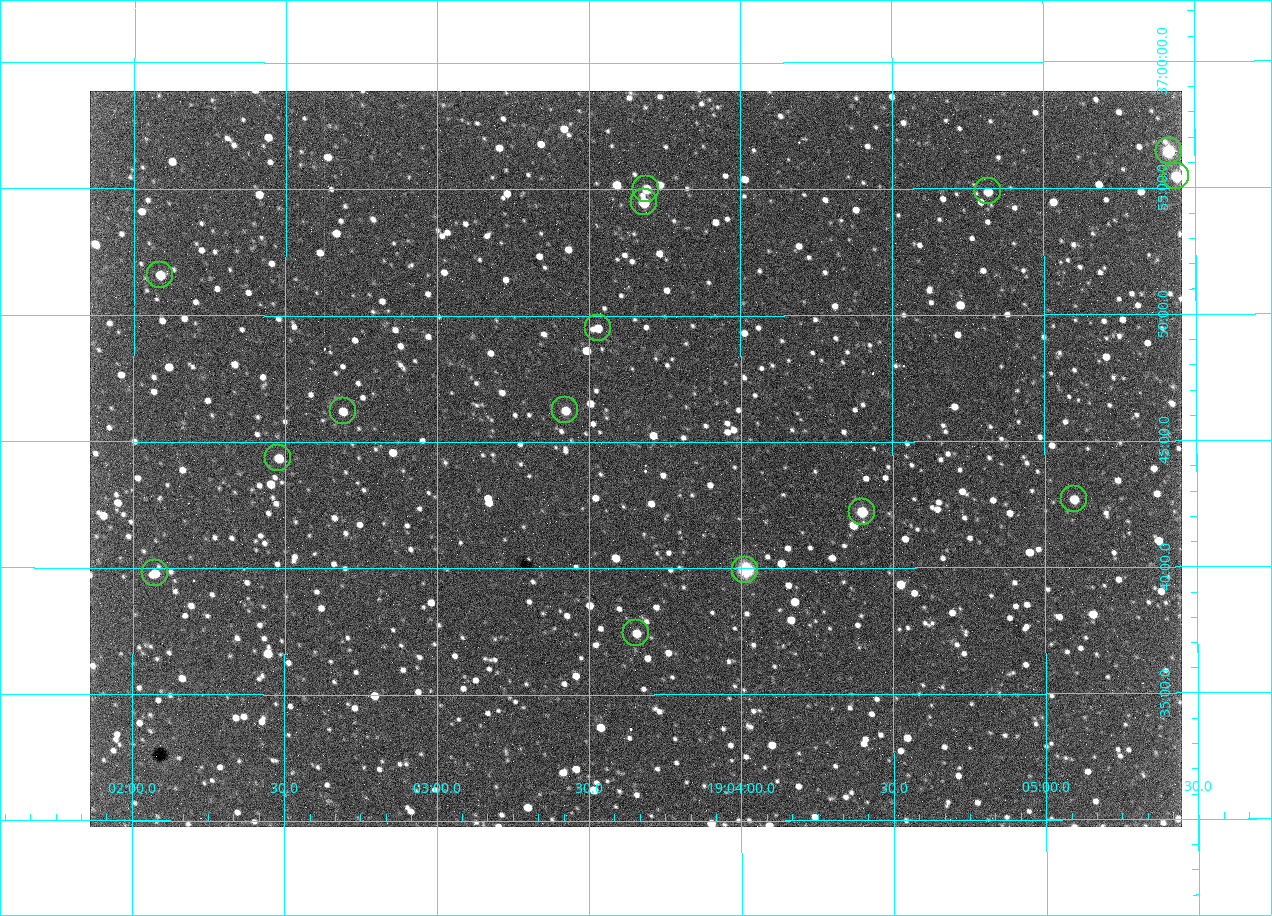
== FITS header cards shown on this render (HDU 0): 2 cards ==
NAXIS1  =                 1092 /fastest changing axis
NAXIS2  =                  736 /next to fastest changing axis

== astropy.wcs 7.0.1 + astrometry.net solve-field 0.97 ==
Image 1092 x 736 px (HDU 0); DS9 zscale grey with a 90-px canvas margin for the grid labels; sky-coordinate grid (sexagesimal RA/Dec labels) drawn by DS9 from the SOLVED WCS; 15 Tycho-2 reference stars matched to detected sources circled (green)
Header WCS: none
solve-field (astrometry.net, Tycho-2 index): SOLVED blind (the file carries no WCS)
Solved WCS: RA---TAN-SIP/DEC--TAN-SIP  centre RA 19:03:39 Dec +36:44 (285.91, +36.74 deg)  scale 2.37 arcsec/px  FOV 43.2' x 29.1'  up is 0 deg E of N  parity flipped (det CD > 0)
(file carries no celestial WCS; the grid is the blind solution)
Tycho-2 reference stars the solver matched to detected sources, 15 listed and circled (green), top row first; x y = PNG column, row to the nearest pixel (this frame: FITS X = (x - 90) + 1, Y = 736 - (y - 91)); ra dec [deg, ICRS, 3 dp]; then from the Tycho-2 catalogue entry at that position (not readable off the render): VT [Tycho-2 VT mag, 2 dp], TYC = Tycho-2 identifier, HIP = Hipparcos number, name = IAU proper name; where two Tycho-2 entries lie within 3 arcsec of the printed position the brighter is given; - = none
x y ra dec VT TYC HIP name
1169 151 286.353 +36.941 8.32 2652-644-1 93748 -
1176 176 286.360 +36.924 9.83 2652-14-1 - -
646 189 285.922 +36.917 10.48 2652-1249-1 - -
988 191 286.204 +36.915 10.94 2652-350-1 - -
644 202 285.920 +36.908 9.57 2652-218-1 - -
160 275 285.522 +36.860 10.88 2651-1921-1 - -
598 328 285.882 +36.825 10.95 2652-329-1 - -
565 410 285.856 +36.771 11.11 2652-1253-1 - -
343 411 285.672 +36.770 11.14 2651-2527-1 - -
278 458 285.620 +36.739 11.03 2651-1906-1 - -
1074 499 286.274 +36.711 10.88 2652-1070-1 - -
862 512 286.100 +36.704 10.14 2652-1649-1 - -
745 570 286.004 +36.666 8.52 2652-1368-1 - -
155 573 285.518 +36.663 10.71 2651-2245-1 - -
636 633 285.914 +36.624 11.11 2652-845-1 - -